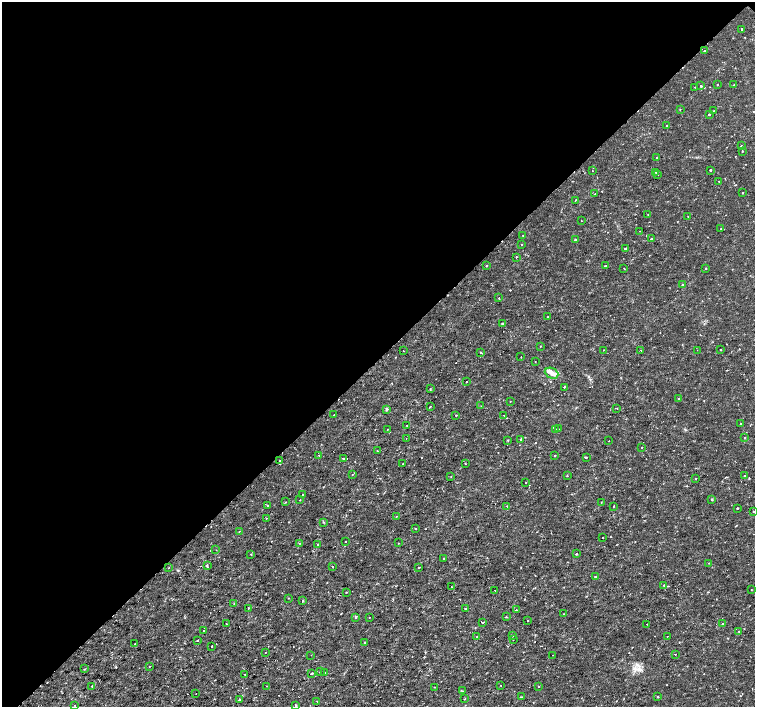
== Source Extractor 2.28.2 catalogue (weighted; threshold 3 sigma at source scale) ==
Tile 2 of 4 x 4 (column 2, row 1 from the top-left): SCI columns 1512-3016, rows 4452-5860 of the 6027 x 6019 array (HDU 1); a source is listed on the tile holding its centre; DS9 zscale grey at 2 x 2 block average (1 PNG px = mean of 2 x 2 image px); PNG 757 x 709 px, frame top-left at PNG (2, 2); each listed source drawn as its Kron ellipse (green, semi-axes under 4 px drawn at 4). Shown black and unused: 51% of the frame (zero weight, under 2 of 3 exposures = <1% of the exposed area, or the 3 px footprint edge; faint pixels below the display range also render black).
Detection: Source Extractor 2.28.2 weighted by HDU 2 'WHT'; one run over the whole footprint, this tile lists its part. Background -9.44e-06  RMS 8.1e-04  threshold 0.00366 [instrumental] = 3 sigma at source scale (4.5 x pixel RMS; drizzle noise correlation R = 1.50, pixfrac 1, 0.0396/0.0396 arcsec/px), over >= 5 px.
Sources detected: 179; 7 cosmic-ray / hot-pixel residue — neither listed nor drawn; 1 inside a brighter listed object's ellipse — not listed separately; the other 171 listed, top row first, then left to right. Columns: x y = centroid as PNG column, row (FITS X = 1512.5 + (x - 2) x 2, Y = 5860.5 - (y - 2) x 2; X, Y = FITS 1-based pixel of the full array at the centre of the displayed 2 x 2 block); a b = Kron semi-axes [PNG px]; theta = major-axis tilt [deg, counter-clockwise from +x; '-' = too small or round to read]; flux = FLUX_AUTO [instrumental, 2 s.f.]
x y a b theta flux
742 29 2 2 - 0.25
704 51 2 2 - 0.12
718 84 2 2 - 0.13
734 85 3 2 - 0.092
701 86 2 2 - 0.24
695 87 2 2 - 0.12
680 109 2 2 - 0.15
714 111 2 2 - 0.22
709 114 2 2 - 0.61
666 126 2 2 - 0.35
741 146 2 2 - 0.23
742 151 2 2 - 0.17
657 157 2 2 - 0.27
710 170 2 2 - 0.4
593 171 2 2 - 0.089
656 172 2 2 - 0.3
658 175 2 2 - 0.29
719 181 2 2 - 0.094
743 193 2 2 - 0.23
594 194 2 2 - 0.082
575 200 2 2 - 0.096
648 214 2 2 - 0.16
688 216 2 2 - 0.14
582 221 2 2 - 0.085
721 229 2 2 - 0.089
640 231 2 2 - 0.079
523 236 2 2 - 0.19
651 239 2 2 - 0.16
575 240 2 2 - 0.69
522 244 2 2 - 0.2
626 248 2 2 - 0.39
516 257 3 2 - 0.091
486 266 3 2 - 0.15
605 266 2 2 - 0.16
624 268 2 2 - 0.079
706 268 2 2 - 0.15
682 284 2 2 - 0.2
499 298 3 2 - 0.092
548 317 2 2 - 0.082
502 324 2 2 - 0.23
540 346 2 2 - 0.13
603 350 2 2 - 0.077
641 350 2 2 - 0.064
697 350 2 2 - 0.082
720 350 2 2 - 0.15
403 351 2 2 - 0.12
481 352 3 2 - 0.19
521 357 2 2 - 0.089
535 361 2 2 - 0.064
552 373 7 5 -24 0.86
466 382 2 2 - 0.24
564 387 2 2 - 0.49
430 389 2 2 - 0.1
679 399 2 2 - 0.26
510 401 2 2 - 0.072
430 406 2 2 - 0.18
481 406 2 2 - 0.092
617 408 2 2 - 0.14
387 410 4 3 - 0.24
334 415 2 2 - 0.13
456 415 2 2 - 0.54
504 415 2 2 - 0.18
740 424 2 2 - 0.27
407 425 2 2 - 0.16
387 429 2 2 - 0.11
555 429 2 2 - 0.26
559 429 2 2 - 0.058
745 437 2 2 - 0.26
406 438 2 2 - 0.1
521 439 2 2 - 0.2
508 440 3 2 - 0.15
609 441 2 2 - 0.11
642 447 2 2 - 0.073
377 451 2 2 - 0.17
319 455 3 2 - 0.11
555 455 2 2 - 0.19
586 457 2 2 - 0.17
343 459 2 2 - 0.41
280 460 2 2 - 0.083
465 463 2 2 - 0.31
403 464 2 2 - 0.11
352 474 2 2 - 0.21
451 476 2 2 - 0.073
567 476 2 2 - 0.099
744 476 2 2 - 0.62
696 478 3 2 - 0.13
526 483 2 2 - 0.13
303 494 2 2 - 0.14
712 499 2 2 - 0.23
300 500 2 2 - 0.081
285 502 2 2 - 0.29
601 502 2 2 - 0.087
268 506 2 2 - 0.32
507 506 2 2 - 0.11
614 506 2 2 - 0.094
737 508 2 2 - 0.41
753 511 2 2 - 0.35
396 516 2 2 - 0.1
266 518 2 2 - 0.18
323 522 3 2 - 0.11
416 529 2 2 - 0.59
239 531 2 2 - 0.087
603 538 2 2 - 0.083
346 542 2 2 - 0.19
300 543 2 2 - 0.14
398 543 2 2 - 0.16
318 545 2 2 - 0.21
216 550 2 2 - 0.071
251 554 2 2 - 0.11
576 554 2 2 - 0.4
444 558 3 2 - 0.14
708 563 2 2 - 0.096
207 566 2 2 - 0.4
169 567 2 2 - 0.081
332 567 2 2 - 0.2
419 567 2 2 - 0.16
596 577 2 2 - 0.29
664 585 2 2 - 0.34
451 587 2 2 - 0.15
751 590 2 2 - 0.11
495 591 2 2 - 0.11
346 592 2 2 - 0.11
289 598 2 2 - 0.1
303 600 2 2 - 0.31
234 603 2 2 - 0.081
249 608 2 2 - 0.29
465 609 3 2 - 0.27
516 610 2 2 - 0.098
563 614 2 2 - 0.06
356 617 2 2 - 0.56
370 617 2 2 - 0.085
506 617 2 2 - 0.18
527 621 2 2 - 0.25
482 622 2 2 - 1.1
722 623 2 2 - 0.18
227 624 3 2 - 0.088
647 624 2 2 - 0.11
204 631 2 2 - 0.27
738 631 2 2 - 0.082
477 636 2 2 - 0.14
513 636 2 2 - 0.16
667 636 2 2 - 0.19
197 640 2 2 - 0.16
513 640 2 2 - 0.11
364 642 2 2 - 0.25
135 643 2 2 - 0.076
212 646 2 2 - 0.31
265 652 2 2 - 0.095
675 654 2 2 - 0.11
311 655 2 2 - 0.12
553 655 2 2 - 0.12
149 666 2 2 - 0.14
84 669 2 2 - 0.15
320 672 2 2 - 0.11
312 673 2 2 - 0.63
324 673 2 2 - 0.12
245 674 2 2 - 0.078
501 685 2 2 - 0.14
92 686 3 2 - 0.19
267 686 2 2 - 0.066
539 686 2 2 - 0.65
435 687 2 2 - 0.091
462 691 3 2 - 0.18
196 694 2 2 - 0.076
521 697 2 2 - 0.17
657 697 3 2 - 0.13
464 699 2 2 - 0.24
239 700 3 2 - 0.29
317 701 2 2 - 0.077
75 705 2 2 - 0.11
296 705 2 2 - 0.16
Isophote crosses this tile's border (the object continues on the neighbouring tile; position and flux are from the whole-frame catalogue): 1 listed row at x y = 753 511
Diffuse or blended objects may show on this block-average render without a row.